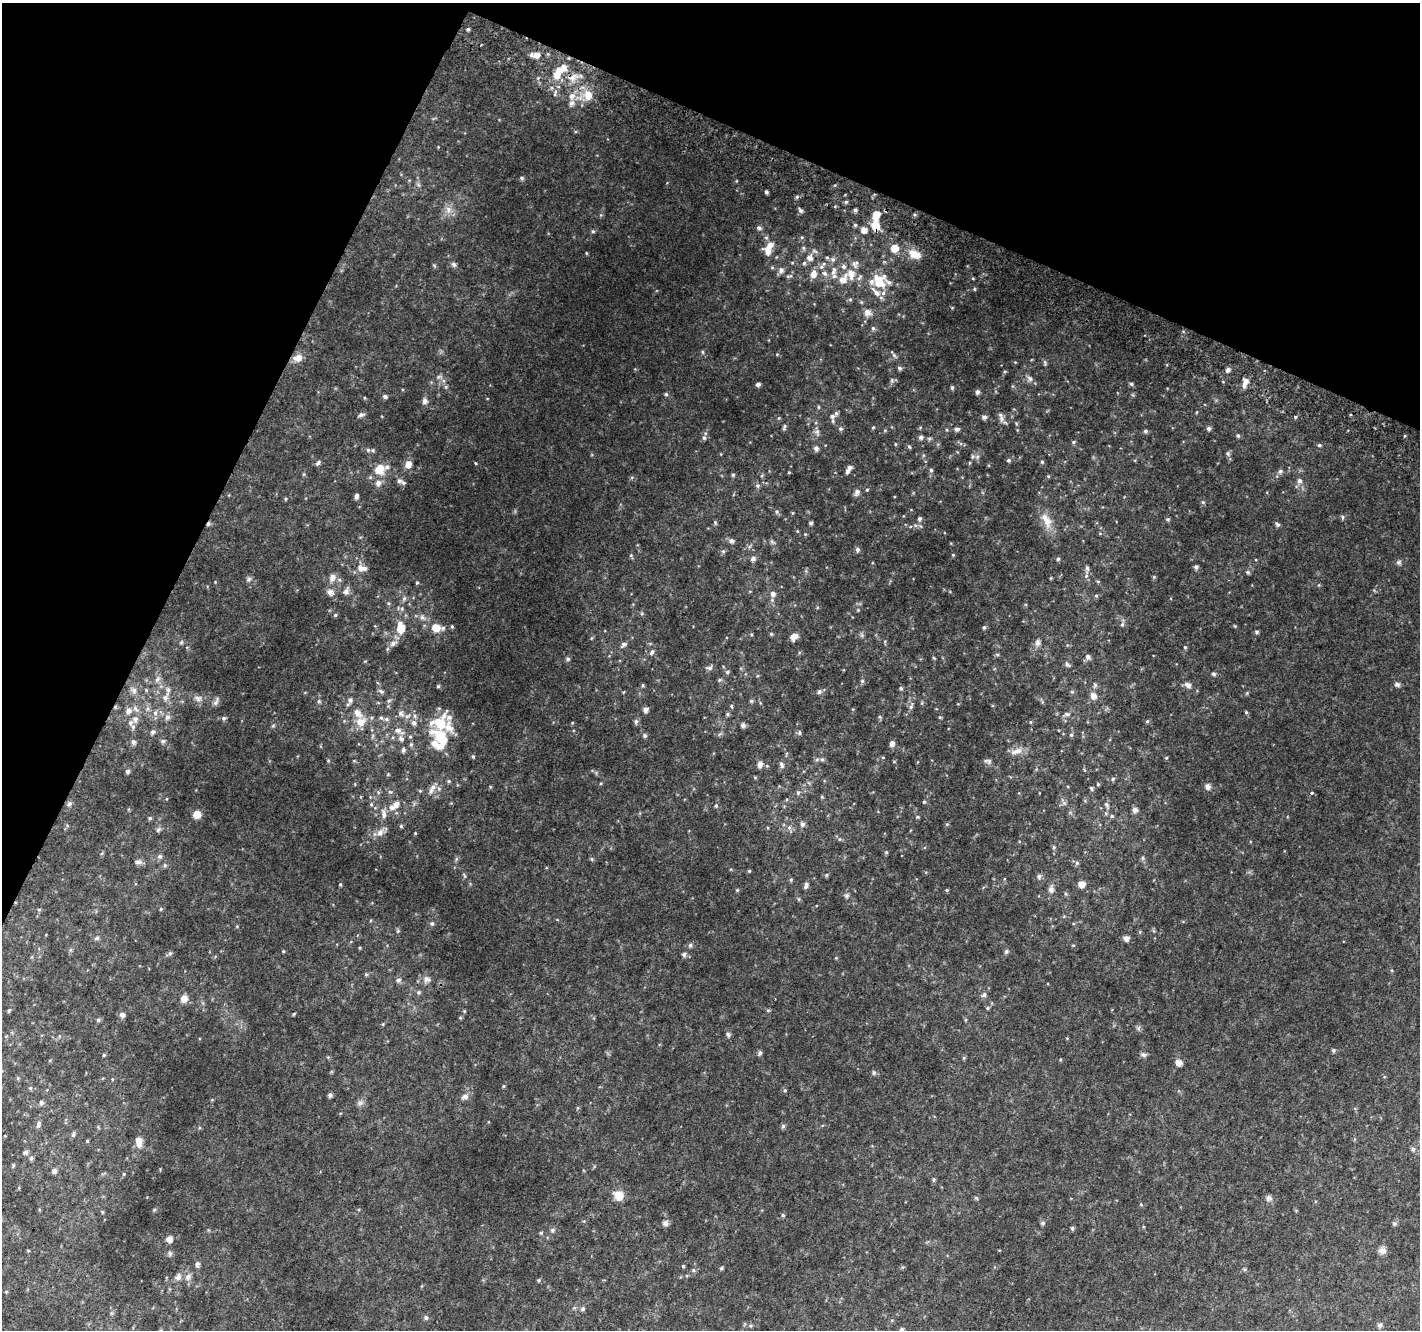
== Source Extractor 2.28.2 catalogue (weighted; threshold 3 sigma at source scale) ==
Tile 2 of 4 x 4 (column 2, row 1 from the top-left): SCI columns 1453-2870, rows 4296-5623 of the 5725 x 5871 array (HDU 1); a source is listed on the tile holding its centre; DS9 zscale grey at full resolution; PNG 1422 x 1332 px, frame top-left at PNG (2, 3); no overlay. Shown black and unused: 22% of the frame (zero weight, under 2 of 3 exposures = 2% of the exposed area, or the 3 px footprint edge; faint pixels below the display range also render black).
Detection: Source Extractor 2.28.2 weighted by HDU 2 'WHT'; one run over the whole footprint, this tile lists its part. Background 0.0861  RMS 0.012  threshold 0.0527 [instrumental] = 3 sigma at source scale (4.5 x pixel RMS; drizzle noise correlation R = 1.50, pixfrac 1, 0.0396/0.0396 arcsec/px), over >= 5 px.
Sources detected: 352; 1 inside a brighter object's white glare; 1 cosmic-ray / hot-pixel residue — not listed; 25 inside a brighter listed object's ellipse — not listed separately; the other 325 listed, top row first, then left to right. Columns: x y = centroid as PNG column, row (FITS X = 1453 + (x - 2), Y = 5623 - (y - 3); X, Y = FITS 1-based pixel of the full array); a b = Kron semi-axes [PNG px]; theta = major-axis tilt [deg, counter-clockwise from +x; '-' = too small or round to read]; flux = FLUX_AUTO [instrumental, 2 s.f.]
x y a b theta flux
468 29 4 4 - 1.9
536 55 8 7 - 7.5
557 73 22 11 54 21
572 78 14 7 23 9.1
588 95 14 11 -87 15
572 96 9 7 39 6.4
522 178 6 4 -29 1.8
766 192 4 3 - 2.1
846 202 4 4 - 1.5
448 209 9 8 - 6
800 210 6 4 -51 2.5
855 210 5 5 - 2.1
876 215 12 7 78 14
875 226 8 7 - 20
759 228 7 5 -24 2.3
864 230 6 5 - 7.8
593 231 5 4 - 1.6
770 245 14 8 41 8.4
804 248 6 4 -89 1.7
894 248 7 7 - 13
586 253 5 3 - 0.86
912 253 13 8 -72 9.9
809 258 9 7 -30 5.4
804 263 5 5 - 1.8
857 263 11 7 81 4.1
453 264 7 6 - 2.4
781 270 7 6 - 4
834 271 13 7 76 6.5
824 273 7 6 - 3.5
813 274 10 8 70 7.1
851 274 15 9 -85 13
879 281 21 12 -58 24
974 289 5 3 - 0.98
867 312 10 9 - 6
873 328 6 5 - 2
702 352 5 3 - 1.3
894 355 7 5 -46 2.2
298 358 11 8 17 8.8
1045 362 8 4 -81 1.8
899 368 5 5 - 2.2
1228 370 6 5 - 3.2
1030 379 8 6 -57 3.6
1245 383 14 6 72 6.4
758 384 5 4 - 2.8
1131 384 5 4 - 1.7
952 388 5 4 - 1.8
977 392 6 5 - 2.4
666 394 5 5 - 1.6
385 396 6 5 - 2.5
424 401 8 6 90 4
818 407 5 3 - 1.1
361 415 9 5 18 2.8
1000 415 8 6 -68 3.4
832 416 7 7 - 4.1
984 417 6 5 - 2.6
1295 417 5 4 - 1.2
784 426 9 3 81 1.8
873 427 5 3 - 1
840 429 6 6 - 1.8
957 429 7 5 15 2.2
1209 429 5 5 - 2.4
817 431 7 6 - 2.9
1145 431 5 5 - 2.1
1238 436 5 5 - 1.8
921 437 6 5 - 2.7
704 438 6 5 - 2.1
1073 442 5 4 - 1.4
1319 445 5 4 - 1.7
909 447 6 4 -31 1.4
816 448 6 5 - 3.2
368 450 5 5 - 1.7
1228 453 6 5 - 2.1
972 456 6 4 -72 1.5
1009 460 5 5 - 1.6
1042 462 4 4 - 1.5
318 463 8 4 45 2.4
408 464 7 6 - 8.4
849 467 6 5 - 3.2
379 469 12 11 - 17
931 470 5 4 - 1.7
1280 471 6 5 - 2.6
304 474 5 3 - 1.1
733 475 5 4 - 1.4
399 481 6 6 - 3
1299 481 7 6 - 3.3
378 483 7 6 - 4.9
758 486 6 6 - 2.3
867 490 4 4 - 0.97
857 492 10 6 63 3.4
356 496 7 4 70 2.8
1203 502 5 4 - 1.4
777 512 6 5 - 1.9
1343 517 6 4 -89 1.6
1045 518 15 9 -57 11
920 519 5 5 - 2.3
1168 519 5 5 - 1.5
715 522 5 4 - 1.4
811 523 5 4 - 1.7
1278 524 7 5 -43 2.1
732 541 6 6 - 2.9
772 542 7 4 -19 1.7
857 549 6 5 - 2.5
723 551 5 5 - 1.7
953 555 4 4 - 1
753 559 8 6 30 3
1058 559 5 4 - 1.5
1399 562 8 6 15 2.4
1196 567 5 5 - 2.6
361 568 12 7 -10 7.7
1087 568 6 6 - 2.2
1248 572 6 5 - 1.8
1086 576 6 4 46 1.9
332 577 9 7 72 6.2
1154 577 5 4 - 1.2
1051 578 5 3 - 0.84
249 579 8 5 28 2.2
417 583 4 4 - 1.1
346 591 8 6 65 4.4
330 592 8 7 - 4.6
773 594 6 6 - 4
1096 596 5 4 - 1.3
404 598 6 5 - 2
402 609 6 4 -73 1.6
858 610 4 4 - 0.95
335 615 4 4 - 1.2
422 617 7 5 -44 2.8
1122 624 7 5 68 2.1
452 626 4 4 - 1.3
984 627 5 4 - 1.5
401 628 14 9 -85 15
436 628 8 7 - 16
1256 632 5 4 - 1.7
771 634 5 4 - 1.2
862 635 7 4 -71 1.8
794 637 9 6 33 6.7
393 643 9 6 26 4.4
1038 643 8 7 - 3.7
624 644 9 5 28 2.6
1185 647 4 4 - 1.1
652 652 8 5 60 2.5
1088 657 7 6 - 3.2
568 659 5 5 - 1.7
1067 664 8 4 -36 2.1
709 668 9 5 -10 2.7
727 672 5 5 - 1.6
1214 674 5 4 - 1.9
157 679 7 6 - 2.9
719 680 6 3 71 1.2
862 681 5 5 - 1.7
1397 684 7 6 - 2.6
643 685 5 3 - 1.2
1095 685 6 5 - 1.9
1188 685 9 6 -28 4.7
438 686 5 4 - 1.2
901 688 5 4 - 1.5
134 690 8 7 - 3.7
381 691 8 6 -36 2.4
819 692 7 6 - 2.6
1072 692 6 4 -1 1.2
1093 696 9 6 -54 7
165 697 10 8 56 4.8
198 698 10 8 -16 4.7
350 700 6 6 - 3.3
319 701 5 4 - 1.7
751 701 5 4 - 1.5
215 703 9 6 49 3.4
731 706 4 4 - 1.4
911 707 6 5 - 2.1
645 710 5 5 - 4.4
128 711 8 6 83 4.5
1246 712 4 4 - 1.2
155 713 6 5 - 2.6
401 714 10 7 -41 4.5
727 714 5 4 - 1.5
1067 714 8 5 -2 2.3
167 717 8 6 31 3.4
880 717 5 3 - 1.3
224 718 6 5 - 2.1
381 718 6 5 - 2.2
136 719 8 7 - 4.1
1147 721 5 4 - 1.4
361 722 14 13 - 13
636 722 7 5 69 2.1
1030 722 5 3 - 0.88
414 723 7 6 - 3.3
440 723 32 18 70 40
743 725 6 5 - 2.6
398 731 12 7 -28 6
153 732 7 6 - 2.2
799 733 6 4 72 1.5
1071 735 5 5 - 1.6
645 736 6 5 - 1.7
163 741 6 6 - 2
133 742 6 5 - 3.3
892 743 7 6 - 3.8
411 744 5 5 - 1.6
403 750 6 5 - 2.5
1016 751 18 7 20 7.6
473 756 5 4 - 1.3
1166 758 5 3 - 0.94
822 759 6 5 - 2.1
328 761 5 3 - 1.1
989 761 9 5 -25 2.6
760 765 7 5 76 5.1
782 765 10 5 -68 2.9
767 766 5 3 - 1.2
127 771 5 4 - 2.4
1113 779 6 5 - 1.6
449 781 5 5 - 1.4
1098 784 4 4 - 1.1
433 787 9 7 29 5.6
490 787 5 3 - 1
1208 787 8 7 - 3.6
1091 788 5 4 - 1.4
390 792 6 4 -18 1.5
798 793 6 5 - 1.7
1311 793 3 3 - 7.8
822 797 5 4 - 1.1
924 802 4 4 - 1.2
69 804 6 6 - 3
371 804 5 4 - 1.5
396 804 8 6 57 6.9
1106 804 6 5 - 2
716 806 5 4 - 1.4
1135 810 6 6 - 3.8
384 814 13 6 -84 5.2
197 815 9 8 - 7.6
1112 816 5 4 - 1.6
150 818 5 4 - 1.6
802 824 6 6 - 2.9
401 826 5 5 - 1.4
789 827 6 4 1 2.3
158 830 7 5 62 2.3
380 832 12 8 46 6.7
415 833 4 3 - 0.84
1054 847 6 4 -90 1.4
886 852 5 3 - 1
160 856 7 5 0 2.3
138 862 10 5 -6 3.4
1077 863 5 5 - 1.8
165 865 5 5 - 1.7
749 871 4 4 - 1.1
826 875 5 3 - 1.2
1039 876 5 5 - 2.8
791 880 5 4 - 1.4
340 884 4 4 - 1.2
1081 884 5 5 - 9.4
806 885 8 5 70 3.5
737 890 5 4 - 1.1
947 890 4 4 - 1.2
1051 890 8 7 - 4.3
847 896 6 6 - 2.2
161 909 4 4 - 1.1
39 910 6 4 1 1.1
432 923 6 5 - 1.8
97 938 6 5 - 1.7
1126 938 5 5 - 5.6
690 945 6 5 - 2.3
1073 945 5 3 - 0.89
283 951 4 3 - 0.96
1006 952 5 5 - 2.2
170 953 6 5 - 2.1
684 955 6 5 - 2.7
366 974 5 5 - 1.4
427 979 11 7 -25 4.7
398 980 7 5 10 2.6
418 992 6 5 - 1.8
984 995 7 5 47 2.5
184 999 8 8 - 7.4
987 1008 5 3 - 1.2
768 1010 5 3 - 1.2
9 1011 4 4 - 1.2
294 1014 4 3 - 1.1
122 1015 6 6 - 3.2
98 1020 5 4 - 2
728 1034 6 5 - 2.3
1333 1050 5 4 - 1.9
760 1053 6 5 - 2.2
104 1055 4 3 - 1.2
1143 1055 8 5 -28 2.8
1178 1063 6 5 - 8.3
874 1072 6 5 - 1.9
504 1086 4 4 - 1.2
785 1090 5 4 - 1.1
330 1095 5 4 - 2.7
465 1097 10 7 21 4.4
41 1102 6 5 - 2.5
360 1103 7 6 - 3
38 1124 11 4 72 2.5
783 1126 6 6 - 1.8
73 1134 7 4 71 1.7
138 1140 9 8 - 7.5
1413 1149 6 5 - 2.4
26 1152 6 5 - 2.3
31 1158 5 5 - 1.9
13 1165 5 4 - 1.4
54 1171 5 5 - 3.2
124 1174 5 3 - 1.2
933 1180 6 4 -84 1.6
619 1196 10 10 - 12
1269 1198 9 6 -26 3.2
154 1210 5 4 - 1.3
102 1212 5 3 - 0.95
783 1215 5 4 - 1.3
665 1223 7 7 - 3.1
1043 1223 6 5 - 1.8
1394 1224 6 4 0 1.5
1072 1228 5 5 - 1.9
552 1230 6 5 - 2.1
541 1233 5 4 - 1.3
169 1239 6 6 - 6.5
1382 1251 10 9 - 4.6
170 1253 7 6 - 2.5
197 1264 7 6 - 3.3
683 1266 4 4 - 1.1
721 1268 4 4 - 1.7
693 1270 6 4 -89 1.6
178 1277 8 6 48 4.8
188 1277 8 7 - 5
539 1280 5 3 - 1.1
6 1292 5 4 - 0.97
583 1309 6 5 - 2.4
426 1317 6 5 - 2
1380 1325 5 5 - 3
901 1329 5 4 - 2.3
Overlapping masked pixels (flux is a lower limit): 2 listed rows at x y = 572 78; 875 226
Isophote crosses this tile's border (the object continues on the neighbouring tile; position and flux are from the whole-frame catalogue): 1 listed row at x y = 901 1329